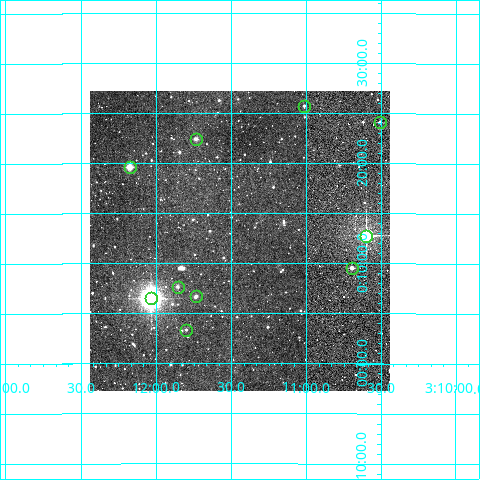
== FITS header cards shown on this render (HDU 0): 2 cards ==
NAXIS1  =                  300
NAXIS2  =                  300

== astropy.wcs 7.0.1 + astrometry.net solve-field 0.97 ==
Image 300 x 300 px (HDU 0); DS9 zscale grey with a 90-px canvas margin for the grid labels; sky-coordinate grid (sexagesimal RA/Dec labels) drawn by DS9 from the SOLVED WCS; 10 Tycho-2 reference stars matched to detected sources circled (green)
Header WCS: RA---TAN/DEC--TAN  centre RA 03:11:27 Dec +00:12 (47.86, +0.20 deg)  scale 6 arcsec/px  FOV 30.0' x 30.0'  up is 0 deg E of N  parity normal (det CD < 0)
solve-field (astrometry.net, Tycho-2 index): VERIFIED the header's WCS against the Tycho-2 star catalogue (verified at 2 index scales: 10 matches each, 0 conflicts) and refined it, rather than solving blind
Solved WCS: RA---TAN-SIP/DEC--TAN-SIP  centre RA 03:11:27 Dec +00:12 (47.86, +0.20 deg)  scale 6 arcsec/px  FOV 30.0' x 30.0'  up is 0 deg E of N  parity normal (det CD < 0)
The solver's refit moves the header's centre by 2.6 arcsec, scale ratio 0.9995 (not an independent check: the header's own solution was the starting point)
Tycho-2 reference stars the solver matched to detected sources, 10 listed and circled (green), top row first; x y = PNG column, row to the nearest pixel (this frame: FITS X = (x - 90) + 1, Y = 300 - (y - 91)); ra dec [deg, ICRS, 3 dp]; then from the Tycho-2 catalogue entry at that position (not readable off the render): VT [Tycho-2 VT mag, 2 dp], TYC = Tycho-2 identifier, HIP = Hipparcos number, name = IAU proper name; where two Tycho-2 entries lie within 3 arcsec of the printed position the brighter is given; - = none
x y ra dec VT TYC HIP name
304 106 47.754 +0.429 12.07 56-1025-1 - -
380 122 47.627 +0.402 11.70 56-1039-1 - -
196 139 47.934 +0.373 11.17 56-1053-1 - -
130 167 48.044 +0.327 10.30 56-1076-1 - -
366 236 47.650 +0.212 7.31 56-1151-1 14758 -
352 268 47.674 +0.159 11.74 56-1219-1 - -
178 287 47.964 +0.127 12.17 56-1197-1 - -
196 296 47.934 +0.111 11.71 56-1195-1 - -
151 298 48.009 +0.108 7.14 56-1196-1 14875 -
186 330 47.950 +0.056 12.00 56-1155-1 - -